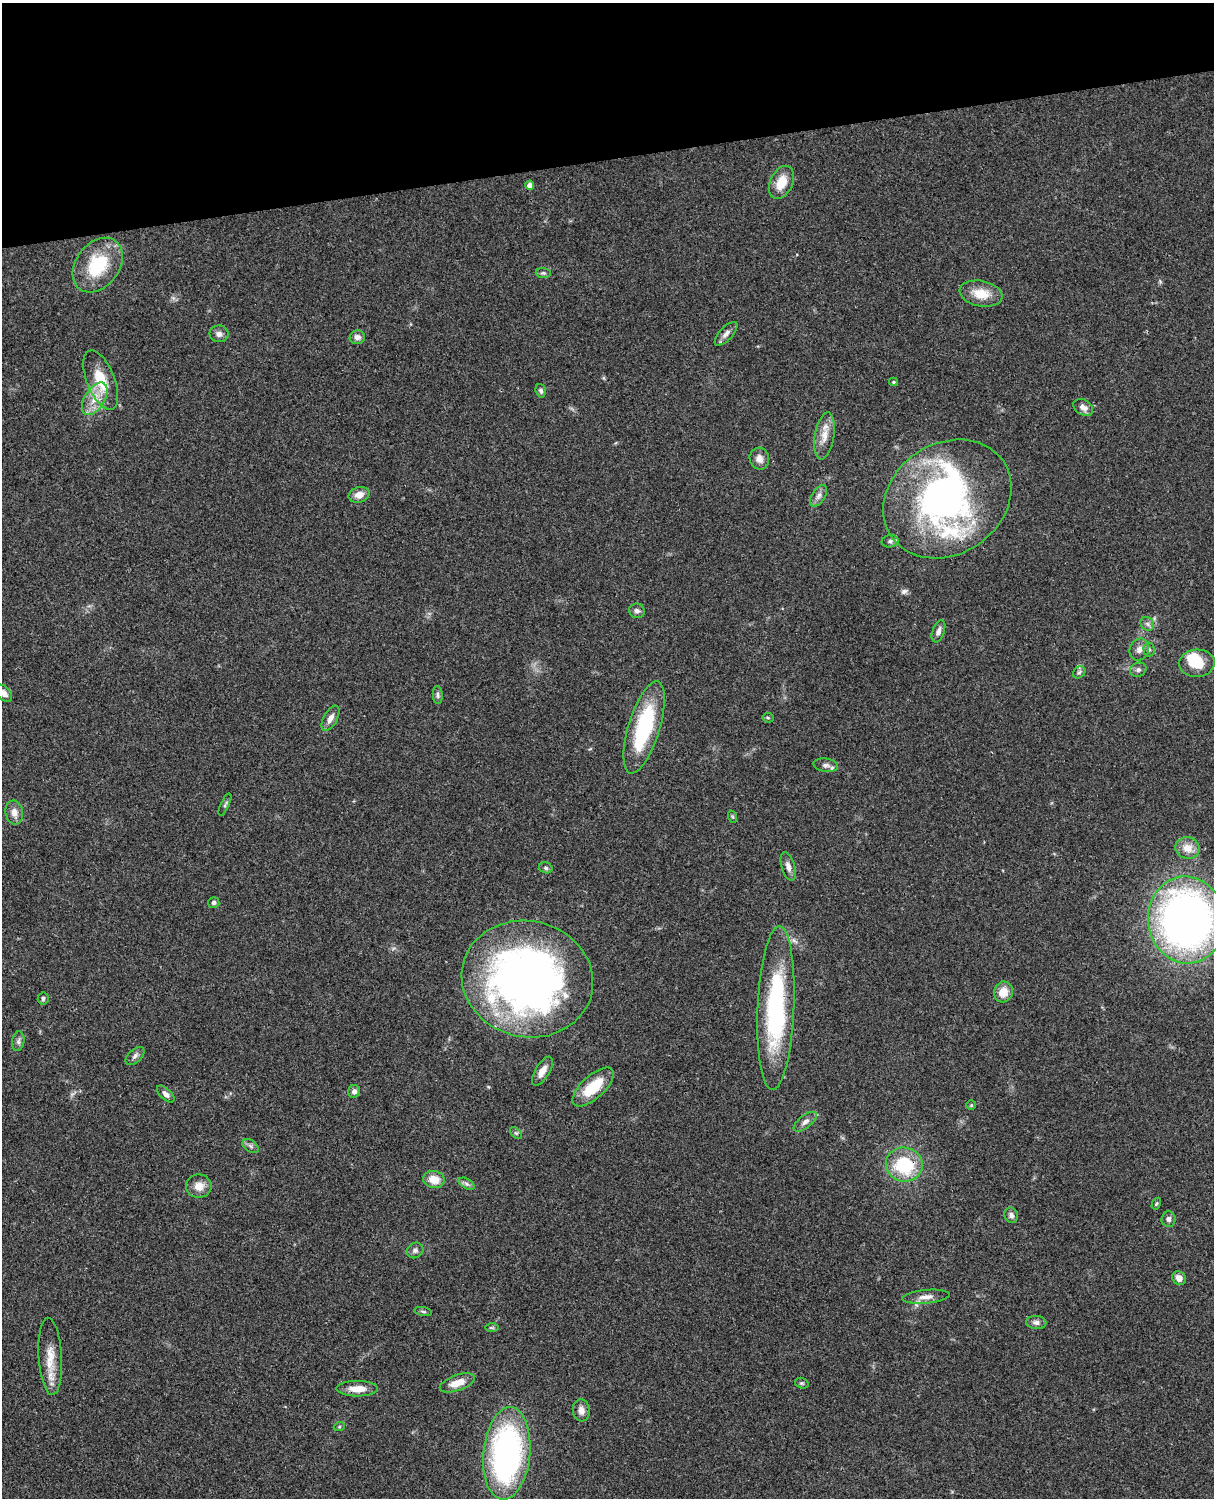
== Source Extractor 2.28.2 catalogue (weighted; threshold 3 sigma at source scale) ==
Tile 3 of 4 x 3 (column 3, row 1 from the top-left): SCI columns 2545-3756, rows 3268-4763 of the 5087 x 4926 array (HDU 1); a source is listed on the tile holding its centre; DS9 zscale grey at full resolution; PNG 1216 x 1500 px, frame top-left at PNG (2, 3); each listed source drawn as its Kron ellipse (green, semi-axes under 4 px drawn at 4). Shown black and unused: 10% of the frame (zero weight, under 3 of 4 exposures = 6% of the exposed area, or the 3 px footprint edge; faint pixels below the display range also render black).
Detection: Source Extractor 2.28.2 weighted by HDU 2 'WHT'; one run over the whole footprint, this tile lists its part. Background 0.0873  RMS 0.0061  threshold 0.0274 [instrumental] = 3 sigma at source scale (4.5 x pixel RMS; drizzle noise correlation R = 1.50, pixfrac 1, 0.05/0.05 arcsec/px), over >= 5 px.
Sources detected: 79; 2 inside a brighter object's white glare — neither listed nor drawn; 2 inside a brighter listed object's ellipse — not listed separately; the other 75 listed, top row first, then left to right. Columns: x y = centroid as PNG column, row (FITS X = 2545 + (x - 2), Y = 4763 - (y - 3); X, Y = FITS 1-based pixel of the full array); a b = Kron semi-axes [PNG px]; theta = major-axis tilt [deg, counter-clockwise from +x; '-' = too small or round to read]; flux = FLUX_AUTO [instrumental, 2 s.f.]
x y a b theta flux
782 182 17 11 65 11
530 185 4 4 - 2.8
98 265 30 21 53 32
543 273 7 5 0 1.2
981 294 22 13 -11 12
219 334 9 8 - 2.7
726 334 15 6 47 3.2
357 337 7 7 - 2.9
101 380 31 14 -68 19
894 382 4 4 - 0.7
541 391 7 5 -73 1.5
95 399 18 10 58 9.9
1083 407 10 7 -33 3.6
824 436 24 9 81 7.9
759 459 11 10 - 4.1
359 495 11 7 17 5
819 496 12 6 58 2.7
947 499 67 55 34 180
890 541 8 6 11 1.7
637 611 8 7 - 2.1
1147 624 7 6 - 1.8
938 631 11 6 71 2.9
1149 649 7 5 -88 1.4
1139 650 11 9 66 3.6
1197 663 18 13 5 13
1138 670 8 7 - 1.8
1079 672 7 5 44 1.3
4 693 10 6 -49 3.6
438 695 9 5 -85 1.5
330 718 14 6 62 3.9
768 718 5 5 - 0.85
644 727 48 15 73 56
826 765 12 7 -7 2.6
225 805 12 3 65 1.2
14 812 12 8 -80 4.6
733 817 6 4 -71 0.85
1187 848 12 11 - 6.9
788 866 15 6 -73 3.5
546 868 7 5 -16 1.2
214 903 5 5 - 1.5
1186 920 43 38 -82 360
527 979 66 58 -14 380
1003 992 10 9 - 8.4
43 998 6 5 - 1.2
776 1008 82 18 87 94
18 1041 10 6 81 2
135 1056 11 6 42 2.2
542 1071 16 7 59 4.9
593 1087 26 11 43 20
354 1091 6 6 - 2.5
166 1094 11 5 -44 2.3
971 1105 5 5 - 0.7
805 1122 14 6 38 2.8
516 1133 7 4 -44 0.99
251 1146 9 5 -36 1.7
904 1165 18 17 - 34
434 1179 11 8 -10 8.6
467 1184 8 5 -31 1.6
199 1186 12 11 - 6.6
1156 1204 6 4 59 0.71
1011 1215 8 6 -69 2.3
1168 1219 7 7 - 2.2
415 1250 9 7 31 2.1
1179 1278 7 6 - 3.9
926 1297 24 6 5 5.1
423 1312 9 3 -11 0.93
1036 1322 10 6 -7 2.5
492 1328 7 4 0 1.1
50 1356 38 12 -86 13
457 1383 18 8 19 8.3
802 1383 7 5 -19 0.99
357 1389 21 8 0 8
581 1410 11 8 -83 4.1
339 1427 5 3 - 0.67
507 1453 46 23 84 160
Overlapping masked pixels (flux is a lower limit): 2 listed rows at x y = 904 1165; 357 1389
Isophote crosses this tile's border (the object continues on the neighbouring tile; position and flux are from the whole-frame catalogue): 2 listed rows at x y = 4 693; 1186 920